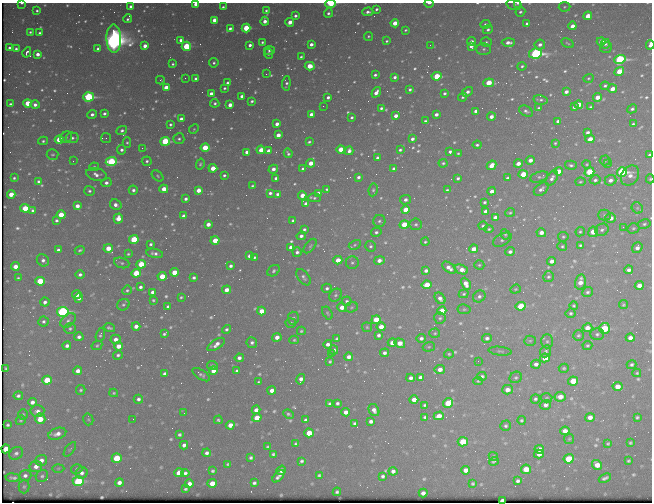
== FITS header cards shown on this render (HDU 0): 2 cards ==
NAXIS1  =                  650 / Width of table row in bytes
NAXIS2  =                  500 / Number of rows in table

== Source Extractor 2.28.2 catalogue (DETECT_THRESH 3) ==
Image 650 x 500 px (HDU 0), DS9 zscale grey, 1 PNG px = 1 image px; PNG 654 x 504 px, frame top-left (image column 1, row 500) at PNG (2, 3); each listed source drawn as its Kron ellipse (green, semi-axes under 4 px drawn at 4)
Background 444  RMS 2.2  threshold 6.5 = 3 sigma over >= 5 px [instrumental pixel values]
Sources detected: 748; of the 748, the 500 brightest by FLUX_AUTO listed and drawn (248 fainter detections omitted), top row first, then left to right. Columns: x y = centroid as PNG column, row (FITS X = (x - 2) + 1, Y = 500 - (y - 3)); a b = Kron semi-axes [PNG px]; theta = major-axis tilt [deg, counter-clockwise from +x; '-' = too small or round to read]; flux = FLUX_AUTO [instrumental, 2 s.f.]
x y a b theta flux
22 3 4 2 - 230
429 3 5 2 - 480
518 3 4 2 - 250
196 4 4 3 - 910
331 4 5 3 - 5400
514 4 7 5 -14 340
131 7 3 3 - 550
223 7 3 3 - 270
564 7 6 4 3 240
376 9 3 3 - 330
266 10 4 4 - 260
37 11 3 3 - 260
368 12 5 3 - 520
520 12 5 4 - 340
328 13 5 4 - 400
295 16 3 3 - 410
588 16 4 4 - 2400
128 19 4 3 - 270
214 20 4 4 - 1600
265 21 4 4 - 1100
290 22 4 4 - 1700
395 23 4 4 - 2200
485 24 5 4 - 390
527 24 4 3 - 480
572 26 4 3 - 1100
230 28 4 3 - 440
246 28 4 4 - 7100
406 30 4 3 - 220
488 30 5 4 - 390
30 32 4 3 - 260
40 33 3 3 - 340
368 36 4 4 - 230
114 39 14 7 -88 150000
181 40 3 3 - 580
387 41 4 3 - 220
471 41 4 4 - 640
601 41 4 4 - 1500
262 42 3 3 - 250
486 42 5 4 - 300
508 42 6 4 2 880
567 43 6 3 -27 200
311 44 4 3 - 670
605 44 5 4 - 390
250 45 4 3 - 540
430 45 2 2 - 230
540 45 5 5 - 670
650 45 5 3 - 1300
145 46 4 4 - 990
186 46 4 4 - 7300
471 46 4 4 - 690
9 48 3 3 - 330
606 48 6 5 - 360
16 49 3 3 - 330
98 49 3 3 - 340
484 49 7 6 - 450
269 50 5 4 - 330
27 52 5 3 - 420
38 54 4 3 - 1000
268 54 5 4 - 320
535 54 6 5 - 37000
301 57 4 3 - 260
620 59 6 4 17 26000
214 63 5 4 - 300
173 64 3 3 - 220
310 66 5 4 - 3500
522 66 4 4 - 270
619 71 5 4 - 4000
266 74 3 2 - 320
375 75 4 3 - 330
437 76 5 4 - 5100
395 77 3 3 - 490
185 78 2 2 - 230
588 78 5 4 - 220
196 79 3 3 - 400
160 80 4 3 - 280
227 83 4 3 - 430
286 83 7 4 85 380
489 83 5 4 - 4200
605 86 4 4 - 340
166 88 4 4 - 2500
224 88 4 3 - 280
612 89 4 4 - 1500
410 90 3 3 - 330
376 92 6 3 54 880
467 92 6 4 35 630
566 92 4 3 - 720
444 93 3 3 - 320
211 94 4 3 - 820
242 96 4 3 - 640
88 97 5 4 - 19000
328 97 4 3 - 480
463 97 5 3 - 250
597 97 4 4 - 1700
541 100 7 4 -11 330
252 101 4 3 - 300
28 103 4 4 - 4100
215 103 4 4 - 340
10 104 3 3 - 290
35 105 5 4 - 690
230 105 4 4 - 1400
579 105 4 4 - 2200
323 106 2 2 - 220
574 107 4 3 - 400
590 107 4 4 - 240
381 108 4 3 - 290
539 108 4 3 - 240
632 109 5 4 - 360
476 111 4 3 - 690
526 111 7 5 -30 420
92 114 5 4 - 580
104 114 4 3 - 430
311 114 4 3 - 620
436 114 4 3 - 670
396 116 4 3 - 860
352 117 3 3 - 290
491 117 4 4 - 860
181 119 4 3 - 990
425 121 3 3 - 270
558 121 4 3 - 490
277 124 4 3 - 880
633 124 3 3 - 220
170 125 4 4 - 300
194 129 5 4 - 200
122 131 5 4 - 420
588 132 4 3 - 460
278 135 4 3 - 1100
66 137 6 5 - 310
72 138 6 5 - 490
106 138 5 5 - 260
179 139 5 5 - 370
412 139 4 3 - 580
590 139 4 4 - 1800
59 140 4 4 - 4700
43 141 5 4 - 280
165 141 5 4 - 13000
309 142 4 3 - 220
127 143 5 4 - 230
555 143 4 3 - 200
477 145 4 3 - 300
142 148 2 2 - 960
205 148 4 4 - 4700
341 149 4 4 - 3200
121 150 4 4 - 510
261 150 4 4 - 1900
400 150 4 3 - 330
269 151 4 3 - 1100
349 151 4 4 - 610
247 152 4 3 - 600
450 152 3 3 - 370
288 153 5 3 - 300
458 153 3 3 - 200
53 155 6 5 - 270
650 155 4 3 - 570
377 158 3 3 - 390
530 160 4 4 - 980
73 161 2 2 - 230
147 161 5 4 - 330
605 161 5 5 - 220
111 162 5 4 - 15000
311 163 4 4 - 2100
443 163 4 4 - 270
200 164 5 4 - 270
518 164 4 4 - 1200
587 164 4 4 - 200
607 164 3 3 - 450
492 165 5 4 - 1900
571 165 6 4 -13 320
94 167 5 4 - 280
213 168 4 4 - 2400
273 169 5 3 - 740
303 169 3 3 - 340
394 169 4 3 - 630
558 171 4 4 - 2000
589 172 5 4 - 6000
622 172 5 4 - 24000
523 174 4 4 - 3800
96 175 10 6 -15 800
224 175 3 3 - 280
157 176 6 4 -43 250
630 176 11 8 55 1100
358 177 4 3 - 420
539 177 9 5 17 310
14 178 3 3 - 220
276 178 3 3 - 480
458 178 3 3 - 350
508 178 4 3 - 320
552 178 8 5 59 580
650 179 4 4 - 200
595 180 5 4 - 370
610 180 6 5 - 700
38 181 4 4 - 310
580 182 5 4 - 200
106 183 5 4 - 610
252 186 3 3 - 210
164 189 4 4 - 2300
327 189 3 3 - 210
541 189 8 5 38 610
133 190 4 4 - 450
198 190 4 4 - 1600
373 190 6 4 80 280
447 190 4 3 - 230
89 191 5 5 - 330
492 191 4 3 - 870
270 193 4 3 - 380
318 193 4 4 - 850
11 194 4 4 - 2300
277 194 3 3 - 370
302 195 4 4 - 1700
314 198 6 4 -2 300
186 199 4 3 - 480
406 200 5 4 - 580
484 202 3 3 - 270
306 204 4 4 - 830
116 205 6 5 - 740
77 206 4 4 - 1100
25 208 5 4 - 5100
637 208 6 5 - 250
32 210 4 3 - 290
405 210 4 4 - 2800
486 211 4 3 - 610
510 213 5 4 - 220
61 215 4 4 - 3600
604 215 6 5 - 260
184 216 4 4 - 1300
495 217 4 4 - 780
118 218 5 4 - 1600
610 218 5 4 - 1200
56 220 3 3 - 310
293 220 4 3 - 280
379 221 6 6 - 370
208 224 4 4 - 1000
416 224 6 6 - 320
644 224 6 4 11 300
404 225 4 4 - 6400
483 226 4 4 - 260
623 227 2 2 - 450
633 228 6 5 - 260
304 229 3 3 - 300
489 229 4 4 - 220
602 230 7 6 - 460
376 232 5 4 - 350
580 232 5 4 - 250
593 232 5 4 - 2700
541 233 5 4 - 1000
505 234 5 4 - 250
301 236 5 3 - 530
563 237 5 4 - 240
134 239 5 4 - 5800
215 240 4 4 - 3900
502 240 10 6 29 400
425 242 4 3 - 210
151 244 3 3 - 320
355 245 6 4 29 280
580 245 4 4 - 280
310 246 8 4 51 300
370 246 5 5 - 310
562 246 5 4 - 250
291 247 4 4 - 1300
108 248 4 4 - 2600
637 248 6 5 - 720
474 249 4 4 - 1400
58 250 4 3 - 420
80 250 5 3 - 270
297 252 5 4 - 480
510 252 5 4 - 490
154 253 8 4 -10 570
128 254 3 3 - 200
249 256 4 4 - 600
254 257 3 3 - 220
43 260 6 5 - 590
338 260 4 4 - 2300
379 260 5 4 - 970
552 261 4 4 - 950
122 263 8 5 -18 340
352 263 6 6 - 330
141 264 4 4 - 4300
479 265 5 4 - 210
15 266 4 4 - 1600
231 266 4 3 - 410
449 268 8 4 -37 1000
461 269 7 4 -25 1400
629 270 4 4 - 680
274 271 7 5 38 350
426 271 4 3 - 500
174 272 4 4 - 2900
136 273 4 4 - 6500
80 275 4 4 - 440
162 276 4 4 - 3400
304 277 9 5 -52 480
548 277 6 5 - 310
18 278 3 3 - 200
194 278 3 3 - 340
40 281 5 4 - 6500
580 282 8 5 76 1400
466 284 6 4 -63 1300
427 285 5 4 - 4000
639 285 4 4 - 1300
140 287 3 3 - 420
327 288 5 4 - 400
515 289 5 4 - 200
127 290 5 4 - 280
227 290 4 4 - 1200
152 292 4 4 - 720
587 292 5 5 - 350
464 294 5 4 - 250
76 295 4 3 - 720
336 295 7 5 47 350
479 296 6 5 - 460
181 297 3 3 - 200
79 298 5 4 - 810
440 298 6 4 -50 700
153 300 3 3 - 220
347 301 5 4 - 310
45 302 4 4 - 510
123 305 6 5 - 320
623 305 5 4 - 230
521 306 5 4 - 6300
574 306 4 4 - 230
168 307 4 3 - 380
342 307 4 4 - 1500
351 307 6 5 - 250
464 309 6 5 - 240
261 311 4 4 - 2000
442 311 4 4 - 4300
63 312 6 5 - 33000
327 313 7 4 -59 230
571 313 5 5 - 280
293 318 6 5 - 350
440 318 6 5 - 310
68 320 9 6 39 470
376 320 4 4 - 4200
43 321 5 5 - 360
291 323 5 5 - 310
136 326 4 4 - 950
367 327 5 5 - 200
381 327 4 4 - 1600
109 328 6 3 -17 300
587 328 5 4 - 1400
604 328 5 5 - 11000
70 329 6 5 - 310
226 329 5 4 - 310
301 331 4 3 - 230
435 333 5 4 - 210
164 334 4 3 - 260
597 334 7 6 - 380
100 335 7 3 71 270
379 335 4 3 - 400
578 335 5 5 - 280
79 337 4 4 - 540
277 337 4 4 - 1000
337 338 3 3 - 210
421 338 5 4 - 450
487 338 5 4 - 500
630 338 4 4 - 880
115 339 5 4 - 930
294 340 4 4 - 210
530 341 5 5 - 210
547 341 7 6 - 390
252 343 5 5 - 480
392 343 4 4 - 2100
400 343 5 4 - 1800
216 344 10 4 32 960
328 344 4 4 - 690
97 345 5 4 - 220
587 345 5 4 - 260
67 346 4 4 - 590
118 346 4 4 - 1600
429 347 6 4 19 200
334 350 4 4 - 500
500 351 12 4 -7 290
546 351 6 5 - 330
384 353 4 4 - 530
331 354 2 2 - 380
449 354 5 4 - 230
118 355 5 4 - 330
349 357 4 4 - 980
239 358 4 4 - 620
545 358 5 4 - 2100
330 361 4 3 - 220
478 361 2 2 - 380
536 364 5 4 - 660
212 365 5 4 - 250
632 365 5 4 - 340
6 368 3 3 - 200
564 368 5 4 - 240
440 369 5 4 - 1100
213 370 4 4 - 2000
78 371 4 4 - 1200
237 371 4 3 - 430
637 373 4 3 - 220
165 374 4 4 - 540
201 375 10 4 -32 430
482 376 5 4 - 470
420 377 4 3 - 440
516 377 6 5 - 320
411 378 4 4 - 610
301 379 5 4 - 790
47 380 5 4 - 5100
478 381 4 4 - 220
573 381 5 4 - 4100
259 382 3 3 - 220
618 387 5 4 - 1600
81 390 5 4 - 260
507 390 5 5 - 1300
272 391 4 4 - 1200
114 393 4 3 - 210
18 396 5 4 - 390
560 397 5 4 - 1400
546 398 6 4 3 200
138 399 5 4 - 430
535 399 5 4 - 310
414 400 4 4 - 1300
32 402 4 4 - 720
330 403 4 3 - 290
337 403 4 3 - 340
448 403 5 4 - 5800
425 405 3 3 - 270
545 405 6 5 - 690
256 410 4 4 - 800
374 410 6 5 - 710
37 411 7 6 - 650
346 412 4 4 - 1100
184 413 4 2 - 230
23 414 5 4 - 230
288 414 6 3 -25 280
439 416 5 4 - 1500
425 417 4 3 - 310
590 417 5 4 - 1100
637 417 4 3 - 250
257 418 5 4 - 3000
40 419 5 5 - 3100
88 419 6 5 - 220
133 419 2 2 - 250
21 420 5 4 - 220
218 420 4 4 - 240
306 420 4 3 - 430
521 420 4 4 - 260
371 421 4 4 - 590
355 424 4 4 - 460
8 425 3 3 - 250
230 425 4 4 - 1500
506 426 5 5 - 310
565 431 5 4 - 1200
309 433 5 4 - 3100
57 434 9 5 19 990
179 434 4 3 - 290
569 439 5 5 - 200
463 442 5 4 - 5300
608 443 4 3 - 220
630 443 3 3 - 230
296 444 3 3 - 260
184 445 4 4 - 580
268 447 3 3 - 210
6 449 4 4 - 2300
70 449 8 4 53 240
539 449 5 4 - 1200
16 453 7 6 - 480
207 453 4 4 - 500
273 454 4 3 - 270
539 454 5 4 - 920
493 456 5 4 - 240
117 458 5 4 - 7100
251 458 4 3 - 320
569 459 5 4 - 7800
41 460 6 5 - 1000
302 461 4 3 - 320
494 461 5 3 - 360
628 461 4 3 - 240
228 464 4 3 - 250
597 465 5 4 - 1800
36 466 6 6 - 970
58 468 6 4 1 200
77 469 6 4 16 260
526 469 5 4 - 3200
281 470 5 4 - 1100
466 470 4 4 - 1200
213 471 3 3 - 270
393 471 4 4 - 630
82 473 6 5 - 590
179 473 5 4 - 2500
185 473 4 4 - 440
25 475 6 5 - 500
319 475 4 3 - 250
42 476 6 5 - 350
278 476 7 3 46 570
383 476 4 4 - 380
13 478 7 3 -3 450
605 478 6 3 22 420
78 481 5 5 - 15000
518 481 4 4 - 390
119 483 4 4 - 820
212 483 4 4 - 1800
254 483 4 3 - 320
189 484 4 4 - 970
473 484 3 3 - 230
24 487 7 5 88 300
185 489 3 3 - 230
337 492 4 4 - 330
423 493 4 4 - 730
502 501 4 3 - 2100
At the frame edge (FLAGS 8, measured only in part): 10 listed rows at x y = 22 3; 429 3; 518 3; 196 4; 331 4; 376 9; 650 45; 650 155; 650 179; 502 501
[248 fainter detections neither listed nor drawn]